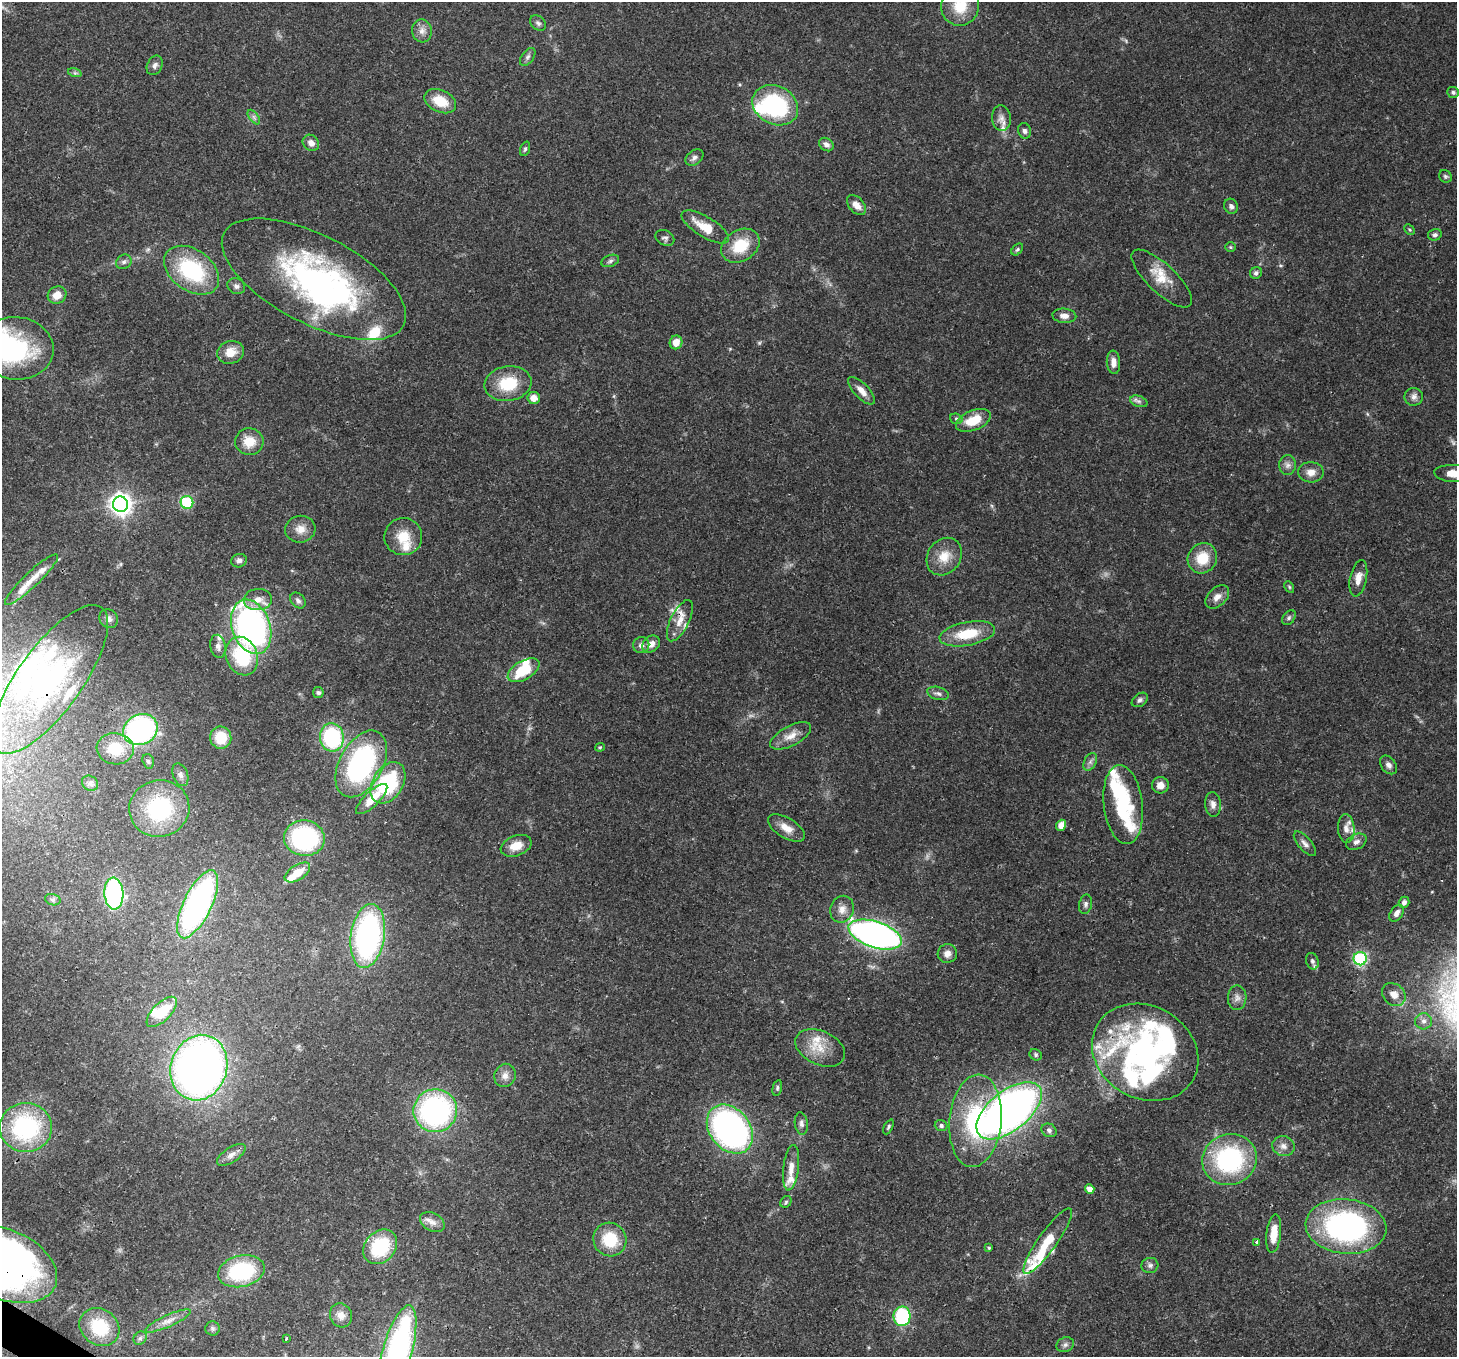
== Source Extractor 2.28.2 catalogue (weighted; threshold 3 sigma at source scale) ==
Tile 7 of 4 x 4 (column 3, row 2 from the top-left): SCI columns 2992-4446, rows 3070-4424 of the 5972 x 6065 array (HDU 1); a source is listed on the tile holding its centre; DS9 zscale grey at full resolution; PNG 1459 x 1359 px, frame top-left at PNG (2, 2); each listed source drawn as its Kron ellipse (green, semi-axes under 4 px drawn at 4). Shown black and unused: <1% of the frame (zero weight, under 3 of 4 exposures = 8% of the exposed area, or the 3 px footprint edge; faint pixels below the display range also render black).
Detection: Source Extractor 2.28.2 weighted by HDU 2 'WHT'; one run over the whole footprint, this tile lists its part. Background 0.0538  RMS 0.0028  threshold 0.0127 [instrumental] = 3 sigma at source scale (4.5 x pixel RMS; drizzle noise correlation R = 1.50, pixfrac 1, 0.0396/0.0396 arcsec/px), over >= 5 px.
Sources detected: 204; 3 too faint to see at this stretch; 11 inside a brighter object's white glare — neither listed nor drawn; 30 inside a brighter listed object's ellipse — not listed separately; the other 160 listed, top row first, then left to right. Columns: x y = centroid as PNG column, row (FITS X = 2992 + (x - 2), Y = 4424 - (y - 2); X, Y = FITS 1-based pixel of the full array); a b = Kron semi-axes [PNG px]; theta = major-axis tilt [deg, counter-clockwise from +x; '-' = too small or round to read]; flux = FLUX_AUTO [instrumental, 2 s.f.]
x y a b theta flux
960 6 19 19 - 7.8
538 23 9 6 -44 0.84
422 31 11 10 - 1.9
528 57 10 6 53 0.88
155 65 10 7 65 1.1
75 73 7 4 -18 0.58
1453 92 6 5 - 0.65
440 101 17 11 -25 6.4
775 105 24 19 -28 31
254 117 8 4 -53 0.73
1001 118 13 9 -84 1.9
1025 131 8 6 -73 0.97
311 143 9 7 -41 1.7
826 145 8 6 -37 1.1
525 149 7 4 70 0.49
694 158 10 7 38 1.1
1445 176 7 6 - 0.55
856 205 12 7 -48 2.4
1231 206 8 6 -62 0.98
705 227 27 10 -31 6.2
1409 230 6 4 -45 0.37
1435 235 7 5 14 0.81
665 238 10 7 -26 0.9
740 246 20 15 33 9.4
1230 247 5 5 - 0.41
1017 249 7 4 48 0.5
610 261 9 5 21 0.79
124 262 8 7 - 0.94
192 270 30 20 -36 25
1256 273 6 5 - 0.73
314 279 101 44 -27 82
1162 279 39 14 -43 6.7
236 286 9 7 -29 1.1
57 295 9 8 - 3.2
1064 316 12 7 -5 1.7
676 342 7 6 - 3.2
16 348 37 31 -6 33
230 352 13 11 17 3.9
1113 362 12 6 -86 1.8
508 384 23 17 10 11
862 391 18 7 -46 2.5
1414 397 9 9 - 1.3
534 398 6 6 - 2.4
1139 401 9 5 -19 0.87
956 419 6 5 - 0.58
973 420 18 10 22 6.4
249 442 14 13 - 4.9
1288 465 10 8 89 1.4
1311 472 13 10 -3 2.4
1454 474 19 8 -4 4.7
187 502 6 6 - 22
121 504 8 7 - 190
300 529 15 13 8 3
403 537 19 18 - 6.2
944 557 20 16 54 5.4
1202 558 15 14 - 7.1
239 561 8 6 13 0.92
1358 578 18 8 78 2.6
31 580 36 7 43 3.8
1289 587 6 4 -61 0.43
1217 597 14 9 44 2.3
258 600 14 10 4 3.2
298 600 9 6 -46 0.97
1289 618 8 5 51 0.71
109 619 10 8 -45 1.4
680 621 22 9 64 3.7
251 627 28 19 -70 88
967 634 28 11 11 9.5
651 644 10 7 40 2.1
641 645 8 8 - 1.3
218 646 11 7 -80 1.4
242 656 20 15 -68 17
523 670 17 9 30 10
50 679 89 32 54 53
318 693 5 5 - 0.55
938 693 11 6 -15 1.1
1140 700 9 6 36 0.87
140 730 18 15 29 61
791 736 23 10 28 3.3
332 737 14 12 -83 26
221 738 11 10 - 7.8
600 747 4 4 - 0.34
115 749 18 15 -7 7.9
148 761 7 5 -72 0.61
1090 762 9 6 61 0.99
361 764 36 21 62 51
1388 765 10 7 -53 1.2
180 775 12 7 -70 1.2
90 783 8 7 - 0.98
388 783 22 15 58 27
1160 785 8 8 - 2.2
372 799 20 7 44 5.7
1213 804 12 8 -84 1.6
1123 805 40 19 -83 20
159 809 30 28 14 24
1061 825 6 5 - 2.5
786 828 20 10 -32 3.2
1346 829 14 8 -86 1.9
304 838 20 18 -9 39
1356 842 11 7 28 1.3
1305 844 15 6 -49 1.4
516 846 16 10 20 3.8
297 872 14 7 32 5.1
114 893 16 9 -87 41
53 900 8 5 -17 0.68
1404 902 5 5 - 1.1
198 904 37 14 64 83
1086 904 10 6 79 0.88
842 909 14 11 69 2.4
1397 913 9 6 56 1.5
875 935 28 13 -18 120
368 936 32 17 81 74
947 954 10 9 - 1.8
1360 959 6 6 - 39
1312 961 8 6 -69 0.94
1394 995 13 10 -44 2.8
1237 998 12 9 89 1.7
162 1012 19 9 44 8.8
1423 1021 8 8 - 1.3
820 1048 26 17 -25 6.1
1145 1052 55 46 -30 65
1036 1055 6 5 - 0.59
199 1068 33 28 72 180
505 1075 12 10 69 2.1
777 1088 8 4 77 0.56
435 1111 22 21 - 58
1009 1111 38 20 39 180
975 1121 46 26 84 31
801 1124 11 6 -81 1.1
941 1126 6 5 - 0.76
888 1127 8 4 63 0.48
26 1128 26 24 -1 34
730 1129 27 20 -51 97
1049 1130 8 6 -29 0.74
1283 1146 11 10 - 1.8
231 1155 16 7 34 2
1229 1159 28 25 22 39
791 1168 23 7 83 3.3
1090 1189 5 4 - 2.4
786 1202 6 5 - 0.46
432 1222 13 9 -28 1.9
1346 1226 40 27 -5 65
1274 1234 19 7 84 5
610 1239 17 16 - 10
1048 1241 39 9 54 9.3
1256 1242 3 3 - 0.61
380 1247 19 15 49 17
989 1248 4 3 - 0.37
5 1264 55 34 -24 120
1150 1265 8 7 - 0.94
241 1271 24 15 13 23
341 1315 12 10 -64 2.3
902 1316 10 8 88 27
168 1321 24 6 24 2.4
99 1327 21 18 -34 12
213 1328 7 7 - 0.69
140 1338 7 6 - 0.73
286 1338 3 3 - 0.88
1065 1345 9 7 26 0.95
397 1352 48 14 74 79
Overlapping masked pixels (flux is a lower limit): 5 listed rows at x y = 680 621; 50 679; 332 737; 1048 1241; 5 1264
Isophote crosses this tile's border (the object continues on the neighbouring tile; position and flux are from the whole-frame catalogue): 6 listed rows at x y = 960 6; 16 348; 1454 474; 50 679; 5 1264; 397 1352